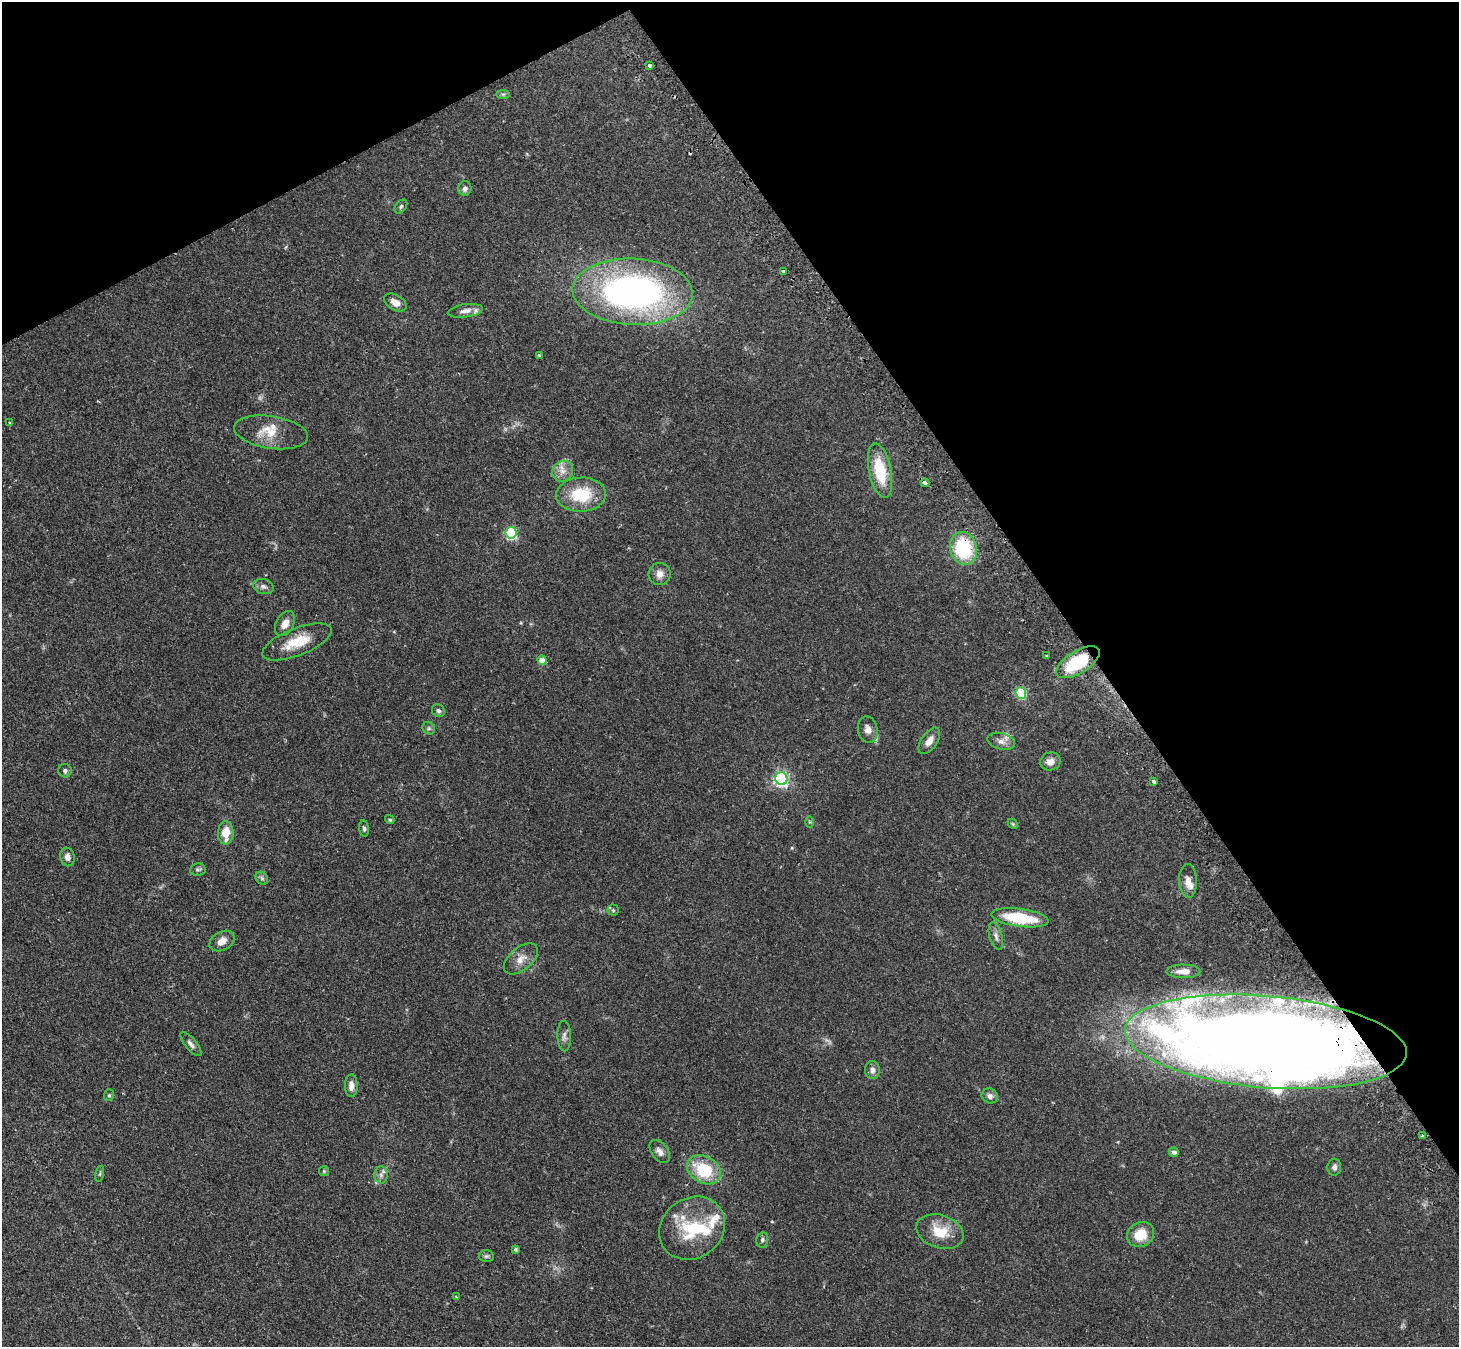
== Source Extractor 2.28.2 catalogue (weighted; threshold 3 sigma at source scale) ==
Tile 3 of 4 x 4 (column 3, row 1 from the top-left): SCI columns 2949-4405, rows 4207-5551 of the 5894 x 5862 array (HDU 1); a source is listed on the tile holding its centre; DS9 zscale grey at full resolution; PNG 1461 x 1349 px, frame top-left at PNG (2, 2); each listed source drawn as its Kron ellipse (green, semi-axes under 4 px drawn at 4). Shown black and unused: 31% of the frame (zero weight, under 2 of 3 exposures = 3% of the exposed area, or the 3 px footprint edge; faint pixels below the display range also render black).
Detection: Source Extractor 2.28.2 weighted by HDU 2 'WHT'; one run over the whole footprint, this tile lists its part. Background 0.0965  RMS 0.0064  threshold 0.0288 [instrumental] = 3 sigma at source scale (4.5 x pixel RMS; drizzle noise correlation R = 1.50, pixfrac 1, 0.05/0.05 arcsec/px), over >= 5 px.
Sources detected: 82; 1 too faint to see at this stretch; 1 cosmic-ray / hot-pixel residue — neither listed nor drawn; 9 inside a brighter listed object's ellipse — not listed separately; the other 71 listed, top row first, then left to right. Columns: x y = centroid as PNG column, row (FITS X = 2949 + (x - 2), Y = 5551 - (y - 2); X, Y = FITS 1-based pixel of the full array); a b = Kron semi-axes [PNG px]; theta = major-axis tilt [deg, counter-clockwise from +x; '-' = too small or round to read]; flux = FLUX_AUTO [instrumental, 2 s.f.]
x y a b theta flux
649 65 3 3 - 2.7
503 94 7 4 -1 1
465 188 7 6 - 2.2
401 206 8 5 50 1.1
783 271 3 3 - 1.5
633 292 60 33 -3 220
395 303 12 7 -30 4.9
465 311 17 6 8 3.4
539 356 3 3 - 2
10 423 3 2 - 0.59
271 432 37 16 -8 14
563 471 11 10 - 4.5
880 471 27 11 -78 24
925 483 4 3 - 3.6
581 495 25 17 2 25
511 533 6 5 - 66
963 548 17 13 -75 41
660 574 11 11 - 4.4
263 587 10 7 -14 2.3
285 624 13 8 62 5.2
297 642 37 13 21 16
1047 656 3 2 - 0.7
542 660 5 4 - 9.1
1078 662 24 11 31 35
1021 693 5 5 - 47
438 711 7 6 - 1.4
429 728 7 5 -45 1.2
868 730 13 10 -77 3.9
929 741 15 8 55 4.4
1001 741 14 8 -14 3.6
1050 761 10 9 - 4.2
65 771 7 6 - 1.9
781 779 6 6 - 150
1153 781 4 3 - 2
390 820 5 4 - 0.86
809 822 6 4 89 0.75
1013 824 6 4 -46 0.76
364 828 8 4 -85 1.4
226 833 12 8 89 10
67 857 9 7 -80 3.2
198 869 8 6 8 1.3
262 878 7 5 -47 1.3
1188 881 17 9 -88 5.1
613 910 5 5 - 0.93
1020 918 29 9 -8 32
996 936 14 6 -75 2.5
222 941 13 9 29 4.9
521 959 20 11 40 6.5
1183 971 17 6 0 4.7
564 1036 15 7 -88 2.7
1266 1042 141 46 -5 1300
191 1044 15 5 -50 2.5
872 1070 9 7 -86 2.6
351 1086 11 6 -90 4.1
109 1095 6 5 - 1
990 1096 8 7 - 2.7
1422 1136 3 3 - 0.85
660 1151 13 8 -52 3.2
1174 1152 5 4 - 3
1334 1167 8 7 - 2.2
704 1170 18 13 -30 27
324 1171 5 5 - 0.71
100 1174 8 3 77 0.81
381 1175 8 7 - 2.3
692 1228 35 30 37 34
940 1232 24 16 -18 15
1140 1234 14 12 30 13
762 1240 8 5 79 1.3
515 1249 3 3 - 1
486 1256 7 6 - 1.4
456 1297 4 3 - 0.61
Overlapping masked pixels (flux is a lower limit): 2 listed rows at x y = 963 548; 1266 1042